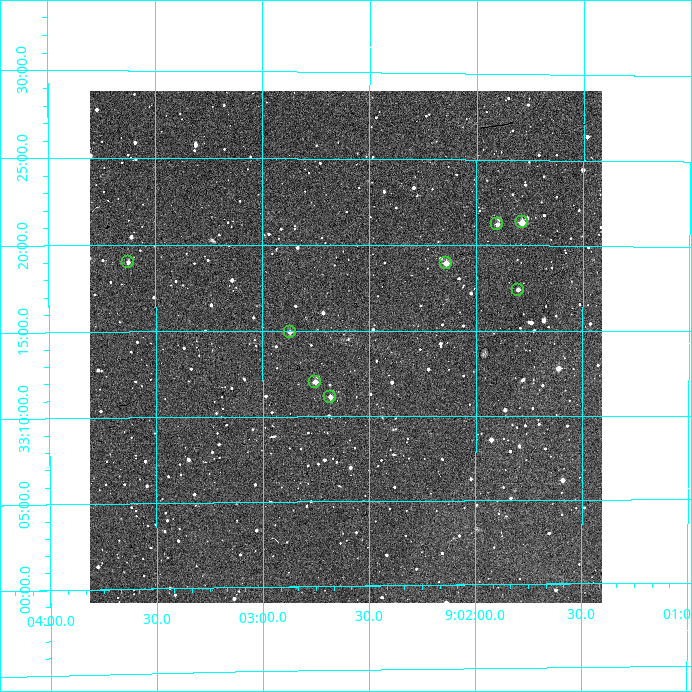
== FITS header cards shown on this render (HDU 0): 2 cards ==
NAXIS1  =                  512
NAXIS2  =                  512

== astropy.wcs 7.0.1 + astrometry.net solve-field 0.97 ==
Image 512 x 512 px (HDU 0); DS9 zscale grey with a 90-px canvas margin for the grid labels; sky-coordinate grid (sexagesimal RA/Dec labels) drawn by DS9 from the SOLVED WCS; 8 Tycho-2 reference stars matched to detected sources circled (green)
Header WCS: RA---TAN/DEC--TAN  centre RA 09:02:37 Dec +33:14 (135.65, +33.23 deg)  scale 3.52 arcsec/px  FOV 30.0' x 30.0'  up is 0 deg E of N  parity normal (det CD < 0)
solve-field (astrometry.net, Tycho-2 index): VERIFIED the header's WCS against the Tycho-2 star catalogue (verified at 2 index scales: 7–8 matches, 0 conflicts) and refined it, rather than solving blind
Solved WCS: RA---TAN-SIP/DEC--TAN-SIP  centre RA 09:02:37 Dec +33:14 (135.65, +33.23 deg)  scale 3.53 arcsec/px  FOV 30.1' x 29.9'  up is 0 deg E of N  parity normal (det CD < 0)
The solver's refit moves the header's centre by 1.1 arcsec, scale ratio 1.004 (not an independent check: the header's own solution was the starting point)
Tycho-2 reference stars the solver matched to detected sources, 8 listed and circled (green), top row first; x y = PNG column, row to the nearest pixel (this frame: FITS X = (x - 90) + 1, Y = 512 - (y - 91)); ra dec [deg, ICRS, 3 dp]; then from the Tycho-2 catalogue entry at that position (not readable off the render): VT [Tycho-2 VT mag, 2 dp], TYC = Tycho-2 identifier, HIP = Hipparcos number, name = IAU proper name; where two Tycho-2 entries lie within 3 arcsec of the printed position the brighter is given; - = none
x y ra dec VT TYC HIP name
522 222 135.447 +33.356 10.79 2495-1458-1 - -
497 224 135.475 +33.354 12.59 2495-960-1 - -
128 262 135.907 +33.317 12.40 2495-228-1 - -
446 263 135.535 +33.316 11.36 2495-795-1 - -
518 290 135.451 +33.290 11.91 2495-1361-1 - -
290 332 135.718 +33.249 12.02 2495-548-1 - -
315 382 135.688 +33.200 11.98 2495-1066-1 - -
330 397 135.671 +33.186 12.21 2495-664-1 - -